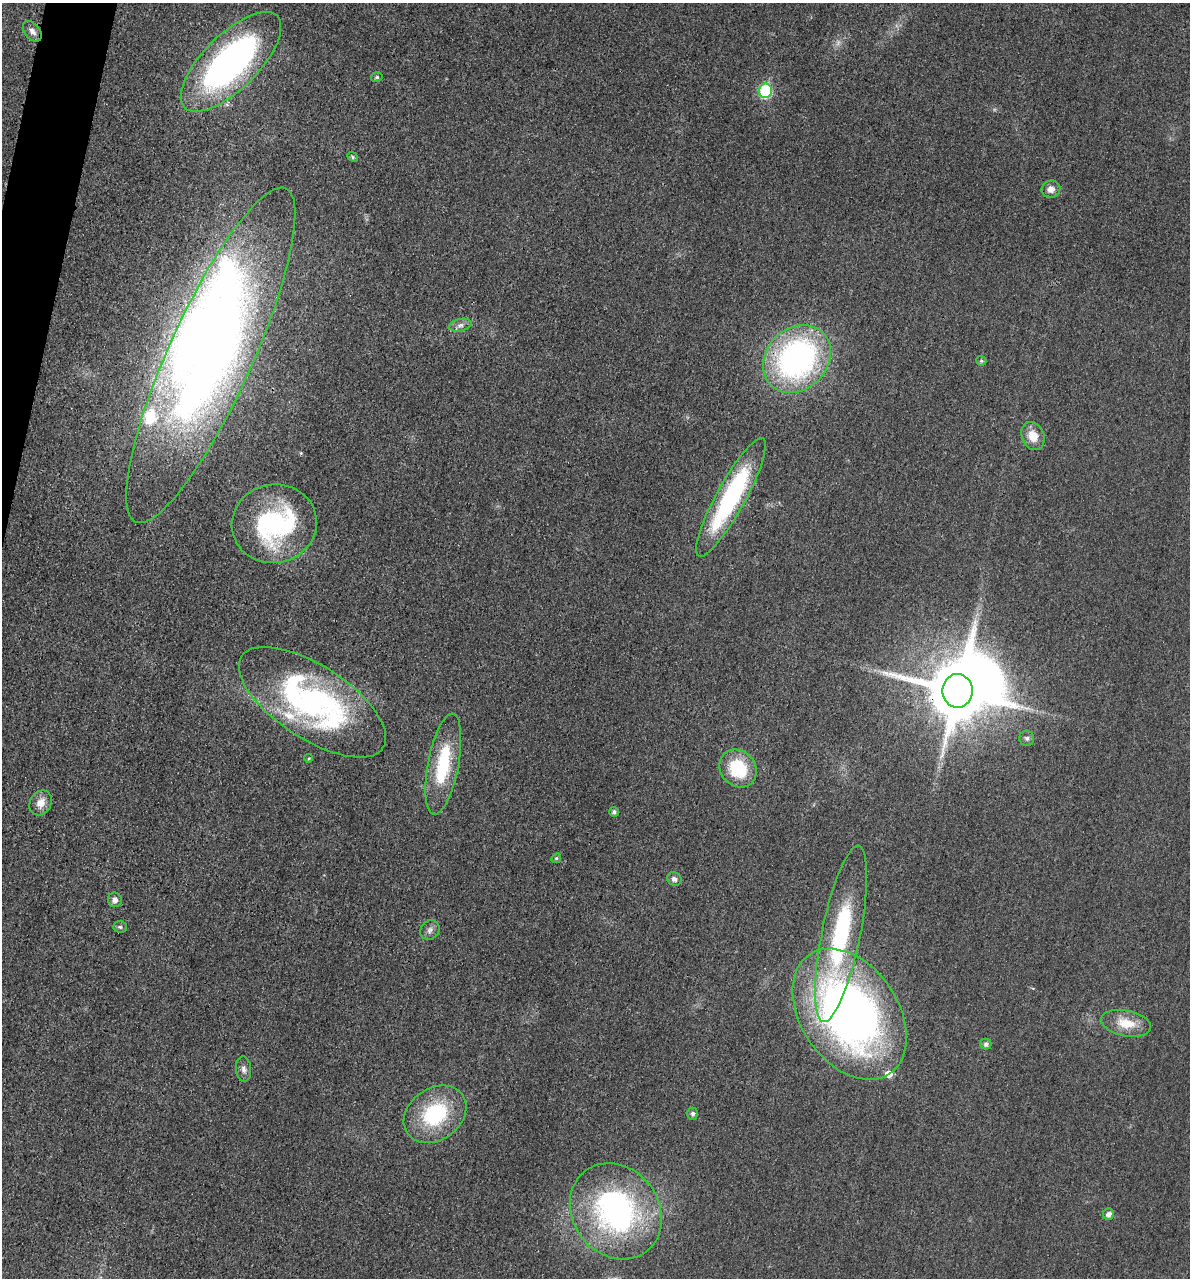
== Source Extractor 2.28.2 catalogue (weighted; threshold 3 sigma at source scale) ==
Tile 11 of 4 x 4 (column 3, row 3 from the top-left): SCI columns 2517-3704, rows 1294-2569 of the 5154 x 5142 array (HDU 1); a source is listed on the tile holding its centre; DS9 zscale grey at full resolution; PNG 1192 x 1280 px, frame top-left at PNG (2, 3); each listed source drawn as its Kron ellipse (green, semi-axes under 4 px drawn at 4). Shown black and unused: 2% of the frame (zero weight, under 3 of 4 exposures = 2% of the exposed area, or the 3 px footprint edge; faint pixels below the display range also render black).
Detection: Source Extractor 2.28.2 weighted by HDU 2 'WHT'; one run over the whole footprint, this tile lists its part. Background 0.0179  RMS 0.0055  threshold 0.0248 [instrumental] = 3 sigma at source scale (4.5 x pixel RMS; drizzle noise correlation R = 1.50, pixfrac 1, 0.05/0.05 arcsec/px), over >= 5 px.
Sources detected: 42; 1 too faint to see at this stretch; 3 inside a brighter object's white glare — neither listed nor drawn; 3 inside a brighter listed object's ellipse — not listed separately; the other 35 listed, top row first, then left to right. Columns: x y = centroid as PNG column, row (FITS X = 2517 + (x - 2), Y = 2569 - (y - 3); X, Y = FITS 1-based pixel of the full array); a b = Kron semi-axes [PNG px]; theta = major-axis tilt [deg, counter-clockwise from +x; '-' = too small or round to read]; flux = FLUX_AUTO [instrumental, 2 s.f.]
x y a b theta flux
32 31 12 7 -51 2.9
231 62 65 27 45 190
377 77 6 4 14 0.98
765 91 7 6 - 48
352 157 6 4 -43 0.88
1051 189 9 8 - 3.6
460 325 11 6 12 2.4
211 355 183 42 66 540
797 359 37 30 45 160
981 361 5 5 - 0.97
1033 436 14 11 -67 8.7
731 497 67 14 61 83
274 524 42 39 11 85
957 691 17 15 -89 4300
312 702 84 36 -33 150
1027 738 7 7 - 1.6
309 758 4 3 - 0.48
443 764 51 15 79 34
738 768 20 17 -48 27
41 803 13 10 58 5.6
614 812 5 4 - 1.5
556 858 5 4 - 0.9
674 879 7 6 - 2.3
115 900 7 7 - 3
120 927 7 5 -2 1.2
430 930 10 9 - 2.4
841 934 90 19 79 73
850 1014 72 48 -56 360
1126 1023 25 13 -11 13
986 1044 5 5 - 1.7
244 1069 13 7 -85 2.7
435 1114 34 26 35 43
693 1114 6 5 - 1.7
616 1211 50 43 -53 140
1109 1214 6 5 - 3.1
Overlapping masked pixels (flux is a lower limit): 1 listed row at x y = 957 691